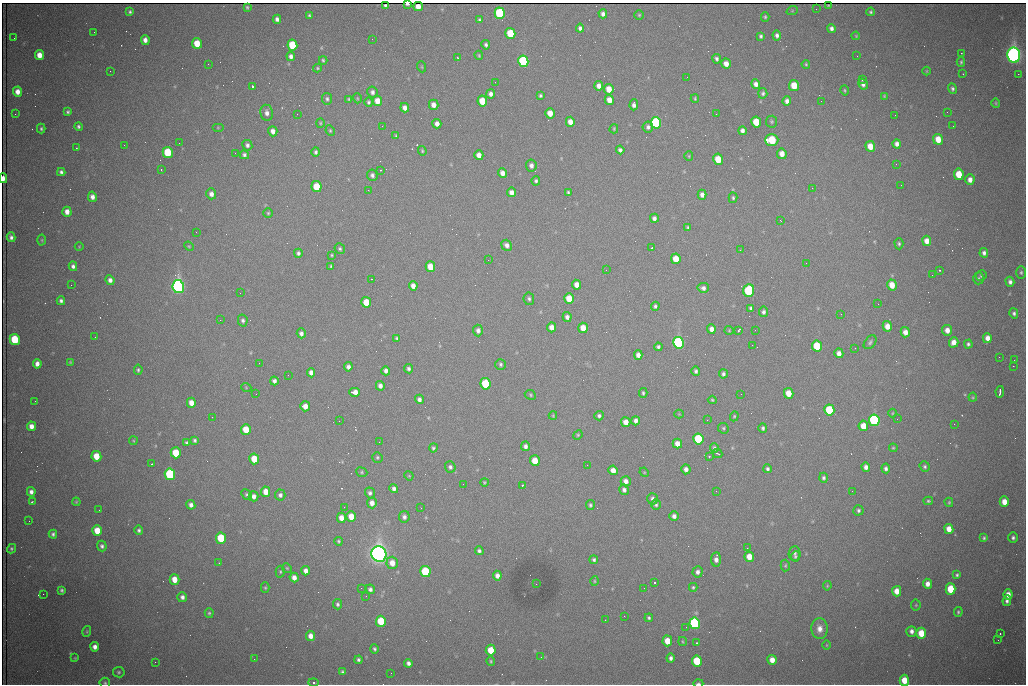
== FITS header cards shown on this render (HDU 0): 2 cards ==
NAXIS1  =                 1024 /fastest changing axis
NAXIS2  =                  682 /next to fastest changing axis

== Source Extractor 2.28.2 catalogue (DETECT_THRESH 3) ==
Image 1024 x 682 px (HDU 0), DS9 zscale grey, 1 PNG px = 1 image px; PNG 1028 x 686 px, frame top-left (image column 1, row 682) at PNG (2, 3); each listed source drawn as its Kron ellipse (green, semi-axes under 4 px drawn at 4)
Background 1910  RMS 26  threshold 78.1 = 3 sigma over >= 5 px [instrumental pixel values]
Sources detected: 429; all 429 listed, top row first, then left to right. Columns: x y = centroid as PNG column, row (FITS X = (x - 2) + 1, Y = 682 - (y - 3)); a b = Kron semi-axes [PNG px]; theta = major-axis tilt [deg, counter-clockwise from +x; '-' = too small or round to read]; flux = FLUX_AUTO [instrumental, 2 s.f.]
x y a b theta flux
407 4 3 3 - 4.4e+03
828 5 3 2 - 1.6e+03
385 6 4 3 - 2.3e+03
247 7 4 3 - 2.3e+03
418 7 5 4 - 1.4e+04
816 9 2 2 - 9.7e+02
792 11 6 3 19 1.6e+03
130 12 4 4 - 3.1e+03
871 12 4 4 - 3.0e+03
500 13 6 5 - 2.0e+05
603 14 4 4 - 6.9e+03
309 15 3 3 - 2.7e+03
639 15 4 4 - 2.2e+03
765 17 4 4 - 2.3e+03
277 19 4 4 - 6.0e+03
480 20 4 3 - 3.5e+03
580 28 4 4 - 4.9e+03
831 28 4 4 - 5.9e+03
94 32 3 2 - 1.4e+03
510 33 5 5 - 6.5e+04
777 35 5 4 - 5.5e+03
761 36 4 3 - 3.5e+03
856 36 4 3 - 1.6e+03
14 38 3 2 - 1.3e+03
372 39 2 2 - 9.8e+02
145 40 5 4 - 9.2e+03
197 43 5 5 - 3.7e+04
292 45 6 5 - 8.5e+04
486 45 5 4 - 3.8e+03
961 53 2 2 - 8.2e+02
39 55 5 4 - 2.0e+04
479 55 4 3 - 2.0e+03
1014 55 7 6 - 1.3e+06
291 56 4 4 - 6.5e+03
857 56 2 2 - 2.3e+03
458 58 3 2 - 2.5e+03
717 59 4 4 - 4.4e+03
323 60 4 3 - 2.5e+03
523 61 6 5 - 2.5e+05
961 62 5 3 - 2.6e+03
208 64 2 2 - 3.2e+03
726 64 5 4 - 1.4e+04
806 64 4 3 - 2.0e+03
422 67 5 3 - 1.5e+03
317 68 4 4 - 2.1e+03
110 71 2 2 - 8.1e+02
927 71 4 3 - 1.4e+03
963 74 2 2 - 1.1e+03
1018 74 2 2 - 1.5e+04
687 77 2 2 - 1.0e+03
862 79 3 2 - 4.1e+03
495 82 2 2 - 8.1e+02
756 84 5 4 - 8.8e+03
863 84 6 4 -59 7.0e+03
252 86 3 3 - 9.1e+04
599 86 5 4 - 1.0e+04
794 86 5 5 - 4.0e+04
609 89 5 4 - 2.3e+04
952 89 5 4 - 3.8e+03
844 90 5 3 - 2.1e+03
17 92 5 4 - 1.4e+04
372 92 5 5 - 5.6e+03
763 93 5 4 - 4.0e+03
491 94 4 4 - 7.3e+03
540 96 3 3 - 2.8e+03
884 96 3 3 - 1.7e+03
357 98 5 3 - 1.6e+03
695 98 4 3 - 2.0e+03
327 99 6 5 - 3.8e+03
349 99 4 4 - 2.2e+03
609 100 5 4 - 1.6e+04
377 101 5 5 - 1.9e+04
482 101 5 5 - 3.9e+04
787 101 5 4 - 8.1e+03
821 101 2 2 - 7.0e+02
369 102 5 4 - 3.1e+03
996 103 5 4 - 2.1e+03
434 105 5 4 - 1.2e+04
634 105 5 4 - 6.8e+03
405 108 5 4 - 9.6e+03
68 112 4 3 - 3.2e+03
947 112 2 2 - 3.1e+03
267 113 8 6 -81 9.1e+03
550 113 5 4 - 2.0e+04
15 114 2 2 - 1.1e+03
297 114 2 2 - 2.3e+03
716 114 2 2 - 9.6e+02
895 115 2 2 - 7.4e+02
570 122 5 4 - 1.4e+04
756 122 5 5 - 4.5e+04
772 122 6 5 - 2.9e+03
320 123 4 4 - 2.0e+03
656 123 6 5 - 2.3e+05
437 124 4 4 - 9.1e+03
382 126 3 2 - 1.6e+03
953 126 2 2 - 8.2e+02
78 127 4 4 - 3.3e+03
648 127 5 5 - 5.4e+03
218 128 6 4 0 2.1e+03
41 129 5 4 - 2.9e+03
614 129 4 3 - 1.9e+03
273 131 5 4 - 9.7e+03
330 131 5 4 - 2.4e+03
742 131 4 4 - 6.4e+03
396 136 4 3 - 2.1e+03
938 139 5 4 - 2.9e+04
772 140 7 5 2 8.6e+04
179 143 2 2 - 3.9e+03
897 144 4 4 - 7.8e+03
124 145 3 2 - 1.8e+03
247 145 5 5 - 5.2e+03
870 146 5 5 - 2.4e+04
76 148 2 2 - 1.1e+03
620 150 4 4 - 5.5e+03
422 151 5 3 - 2.2e+03
168 152 5 5 - 8.7e+04
316 152 5 4 - 3.8e+03
235 153 3 2 - 1.4e+03
782 154 5 4 - 1.5e+04
244 155 4 4 - 3.8e+03
479 155 5 4 - 1.2e+04
689 156 5 4 - 1.9e+03
718 159 6 5 - 4.2e+04
896 164 3 2 - 1.5e+03
531 165 6 5 - 6.7e+03
161 169 3 2 - 1.5e+03
381 170 2 2 - 9.5e+02
61 172 4 4 - 4.3e+03
502 173 5 4 - 1.1e+04
959 174 5 5 - 4.2e+04
372 175 6 5 - 5.0e+03
3 178 5 3 - 1.3e+04
970 180 5 4 - 1.0e+04
536 181 5 4 - 3.5e+03
901 185 2 2 - 1.6e+03
317 187 5 5 - 4.8e+04
812 188 3 2 - 3.2e+03
368 190 2 2 - 8.6e+03
511 192 5 4 - 1.0e+04
568 192 3 3 - 2.4e+03
211 194 5 5 - 8.6e+03
702 195 5 4 - 8.2e+03
92 197 5 4 - 8.9e+03
733 198 5 4 - 2.7e+03
67 212 5 4 - 1.2e+04
268 213 5 5 - 2.5e+03
654 218 4 4 - 5.8e+03
780 220 3 2 - 2.4e+03
688 228 4 3 - 3.3e+03
196 232 2 2 - 8.1e+02
11 237 5 4 - 5.6e+03
42 240 5 3 - 1.7e+03
927 241 5 4 - 1.4e+04
899 244 5 4 - 2.8e+03
507 245 6 5 - 7.8e+03
189 246 5 4 - 2.0e+03
79 247 4 3 - 1.2e+03
651 248 3 2 - 2.0e+03
340 249 5 5 - 3.2e+03
740 250 2 2 - 1.4e+03
298 253 4 4 - 4.2e+03
984 253 5 4 - 5.4e+03
332 255 4 4 - 1.9e+03
676 259 5 5 - 3.1e+04
488 260 2 2 - 2.1e+03
806 263 2 2 - 1.2e+03
73 266 5 4 - 5.3e+03
331 266 4 3 - 2.2e+03
430 267 5 5 - 2.9e+04
606 270 3 2 - 1.4e+03
940 270 3 3 - 2.7e+03
1021 272 6 5 - 3.3e+03
932 275 2 2 - 1.2e+03
981 276 5 5 - 2.8e+03
978 278 6 5 - 3.0e+03
371 279 2 2 - 1.3e+03
110 280 5 4 - 7.7e+03
1010 282 5 4 - 6.0e+03
71 285 2 2 - 7.0e+03
577 285 5 4 - 1.4e+04
892 285 5 4 - 2.4e+04
178 286 7 5 -81 9.4e+05
413 286 5 4 - 1.1e+04
703 288 6 5 - 5.8e+03
749 290 6 5 - 1.6e+05
240 293 2 2 - 7.7e+02
569 298 5 5 - 3.9e+04
529 299 6 5 - 4.0e+03
61 301 4 4 - 4.5e+03
366 302 5 5 - 3.5e+04
878 304 2 2 - 1.1e+03
655 306 4 3 - 3.3e+03
751 308 4 3 - 3.3e+03
764 312 5 4 - 4.7e+03
1014 313 5 4 - 4.1e+03
841 314 3 2 - 2.6e+03
567 317 5 4 - 7.0e+03
220 320 2 2 - 9.5e+02
243 320 6 4 -76 4.3e+03
887 326 5 4 - 1.7e+04
552 327 5 4 - 1.4e+04
583 328 5 4 - 2.5e+04
711 329 5 4 - 9.9e+03
729 330 4 4 - 1.8e+03
755 330 2 2 - 1.4e+03
947 330 5 5 - 1.3e+04
478 331 6 5 - 6.7e+03
738 331 4 2 - 2.5e+03
905 332 5 4 - 1.2e+04
301 333 5 4 - 6.2e+03
95 337 2 2 - 8.8e+02
397 338 4 4 - 2.9e+03
987 338 5 4 - 1.2e+04
15 339 5 5 - 8.7e+04
870 342 8 5 51 4.1e+03
954 342 5 4 - 1.3e+04
679 343 6 5 - 4.5e+05
968 344 4 4 - 3.7e+03
752 345 2 2 - 4.2e+03
817 346 5 5 - 7.6e+04
658 347 4 4 - 4.4e+03
855 348 2 2 - 9.2e+02
839 353 5 4 - 1.1e+04
638 355 5 4 - 9.3e+03
999 357 2 2 - 9.2e+02
1014 360 2 2 - 2.4e+03
70 362 3 3 - 1.8e+03
259 363 2 2 - 1.8e+03
37 364 5 4 - 9.6e+03
500 364 5 5 - 3.4e+03
1013 366 2 2 - 2.2e+04
348 367 4 4 - 6.4e+03
409 369 4 4 - 4.5e+03
138 370 5 3 - 2.9e+03
386 371 4 4 - 6.3e+03
696 371 5 4 - 4.6e+03
311 373 5 4 - 8.0e+03
723 374 4 4 - 4.4e+03
288 375 2 2 - 1.5e+03
274 381 4 4 - 6.0e+03
485 384 5 5 - 1.0e+05
380 386 5 4 - 8.0e+03
246 387 5 3 - 1.5e+03
355 392 5 4 - 1.7e+04
1000 392 6 3 80 8.5e+03
643 393 5 3 - 2.8e+03
789 393 5 4 - 2.6e+04
256 394 3 2 - 1.7e+03
741 394 2 2 - 7.6e+02
530 395 6 4 -26 2.4e+03
973 397 4 4 - 1.9e+03
419 399 4 4 - 6.1e+03
712 400 4 4 - 2.4e+03
35 401 2 2 - 1.7e+03
191 403 5 4 - 1.5e+04
305 406 5 5 - 1.4e+04
829 410 5 5 - 9.4e+04
892 413 4 3 - 1.5e+03
679 414 4 4 - 1.6e+03
553 416 4 3 - 1.5e+03
599 416 4 4 - 4.1e+03
734 416 5 4 - 2.1e+03
212 417 2 2 - 7.6e+02
897 419 2 2 - 1.0e+03
707 420 2 2 - 8.2e+02
874 420 6 5 - 3.5e+05
339 421 3 2 - 1.2e+03
636 421 4 4 - 7.2e+03
626 422 5 4 - 1.6e+04
954 424 2 2 - 9.7e+03
31 426 5 4 - 1.2e+04
863 426 5 5 - 2.7e+04
723 428 5 5 - 2.7e+03
763 428 5 4 - 3.9e+03
246 430 5 5 - 3.6e+04
578 435 5 4 - 2.2e+03
698 439 5 5 - 1.1e+05
195 440 4 4 - 3.7e+03
133 441 4 3 - 1.7e+03
379 442 2 2 - 7.9e+02
186 443 4 4 - 3.1e+03
677 444 5 4 - 1.5e+04
525 446 4 4 - 6.0e+03
433 448 4 4 - 2.9e+03
714 448 5 4 - 3.3e+03
893 448 4 3 - 1.8e+03
176 453 5 5 - 5.4e+04
717 453 5 2 - 2.5e+03
96 456 5 5 - 3.3e+04
709 456 3 3 - 1.6e+03
377 457 5 5 - 2.8e+03
254 459 5 5 - 4.5e+04
535 461 5 5 - 3.3e+04
152 464 3 2 - 2.7e+03
587 465 2 2 - 5.7e+03
925 466 5 5 - 3.3e+03
450 467 5 5 - 4.4e+03
866 467 5 4 - 7.5e+03
886 468 5 4 - 4.9e+03
686 469 5 4 - 8.5e+03
767 469 4 4 - 3.7e+03
613 470 5 4 - 1.5e+04
362 472 6 4 -23 2.6e+03
644 472 5 4 - 1.7e+03
170 474 6 5 - 2.3e+05
409 476 5 4 - 1.7e+03
823 478 5 4 - 3.9e+03
626 481 5 5 - 9.4e+03
484 482 4 4 - 2.1e+03
463 484 2 2 - 1.3e+03
522 485 3 2 - 4.3e+03
394 489 4 4 - 5.7e+03
624 490 5 4 - 6.0e+03
716 491 3 2 - 2.3e+03
852 491 3 2 - 1.7e+03
31 492 5 4 - 7.2e+03
266 492 5 4 - 1.9e+04
370 493 5 5 - 4.7e+03
247 495 6 4 -48 2.8e+03
280 495 5 5 - 5.2e+03
254 496 5 5 - 8.9e+03
653 499 6 5 - 6.7e+03
32 501 3 2 - 1.5e+03
928 501 5 4 - 2.6e+03
76 502 4 3 - 1.9e+03
949 502 5 4 - 2.1e+03
1004 502 5 4 - 2.1e+04
372 503 5 5 - 1.1e+04
191 505 5 4 - 6.9e+03
590 505 5 4 - 3.2e+03
656 505 5 5 - 3.8e+03
344 507 2 2 - 4.2e+03
421 508 2 2 - 8.0e+02
99 510 2 2 - 8.6e+02
858 510 5 5 - 3.8e+03
351 516 5 5 - 2.4e+04
674 516 5 4 - 6.7e+03
404 517 6 5 - 5.6e+03
341 518 5 4 - 1.6e+04
29 521 2 2 - 7.2e+02
949 529 5 4 - 1.9e+04
139 530 4 4 - 3.6e+03
97 531 5 5 - 3.3e+04
53 534 4 4 - 4.0e+03
221 538 5 5 - 9.7e+04
984 538 4 3 - 2.9e+03
1013 538 5 5 - 5.1e+03
338 541 4 4 - 2.5e+03
102 546 5 4 - 4.3e+03
747 548 2 2 - 1.1e+03
11 549 5 4 - 2.7e+03
479 551 4 4 - 4.1e+03
795 553 7 6 - 4.7e+03
379 554 8 7 - 1.7e+06
795 556 5 4 - 2.9e+03
749 557 5 4 - 2.2e+04
716 559 7 5 87 9.2e+03
594 560 4 4 - 3.5e+03
219 563 3 3 - 1.6e+03
392 563 6 5 - 1.9e+04
785 565 6 4 87 2.3e+03
287 568 5 4 - 2.1e+03
306 571 4 4 - 9.8e+03
280 572 6 4 -88 2.6e+03
425 572 5 5 - 1.3e+05
698 572 5 5 - 6.1e+03
957 575 4 3 - 3.0e+03
497 576 5 4 - 8.9e+03
294 578 5 4 - 1.1e+04
174 579 5 5 - 2.2e+04
594 581 5 3 - 1.8e+03
654 583 3 3 - 1.0e+05
536 584 2 2 - 1.0e+03
927 584 5 4 - 1.1e+04
827 586 5 3 - 1.8e+03
693 587 4 4 - 2.3e+03
265 588 5 4 - 2.2e+03
361 588 2 2 - 6.8e+02
644 588 2 2 - 1.0e+03
370 589 5 4 - 5.2e+03
951 589 5 5 - 6.5e+04
61 590 4 3 - 3.0e+03
897 591 5 4 - 1.8e+04
43 594 2 2 - 9.7e+03
1008 594 5 4 - 1.4e+04
366 596 2 2 - 1.1e+03
182 597 5 5 - 6.8e+03
1007 601 5 4 - 4.7e+03
338 604 5 4 - 3.5e+03
916 605 5 5 - 2.2e+03
958 612 5 3 - 2.5e+03
209 613 5 4 - 3.0e+03
624 616 2 2 - 7.5e+02
649 618 4 3 - 2.9e+03
605 620 2 2 - 8.3e+02
381 621 5 5 - 6.8e+04
695 623 6 5 - 3.3e+05
686 627 2 2 - 1.0e+03
820 629 10 8 -85 1.4e+04
87 631 5 3 - 1.7e+03
911 631 5 5 - 7.2e+03
921 633 5 5 - 4.1e+04
1000 633 2 2 - 1.6e+03
310 636 5 4 - 1.2e+04
998 640 3 2 - 1.3e+03
667 641 5 5 - 2.5e+04
682 641 5 2 - 1.5e+03
697 643 3 2 - 1.8e+03
827 645 5 3 - 1.5e+03
95 647 4 4 - 9.0e+03
374 649 4 4 - 3.1e+03
491 650 5 5 - 3.4e+04
541 657 3 2 - 7.6e+02
75 658 4 3 - 1.6e+03
671 658 4 3 - 5.2e+03
254 659 2 2 - 5.7e+03
358 660 4 3 - 3.6e+03
772 660 5 4 - 1.6e+04
491 661 5 3 - 2.2e+03
697 661 5 5 - 8.7e+04
155 662 2 2 - 9.7e+02
408 663 4 4 - 6.0e+03
119 672 6 5 - 2.7e+03
342 672 4 3 - 3.1e+03
391 673 2 2 - 8.2e+02
904 680 5 4 - 3.4e+04
105 683 5 5 - 2.8e+03
314 683 5 3 - 5.1e+03
698 683 5 3 - 3.7e+03
At the frame edge (FLAGS 8, measured only in part): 6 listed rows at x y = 407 4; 3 178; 904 680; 105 683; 314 683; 698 683

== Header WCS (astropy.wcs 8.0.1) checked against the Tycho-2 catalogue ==
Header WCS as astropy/WCSLIB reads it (CRVAL/CRPIX/CD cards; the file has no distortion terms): RA---TAN/DEC--TAN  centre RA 06:56:20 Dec +31:26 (104.08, +31.44 deg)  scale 1.44 arcsec/px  FOV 24.5' x 16.3'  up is -93 deg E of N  parity flipped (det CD > 0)
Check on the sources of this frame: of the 60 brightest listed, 12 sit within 2.2 arcsec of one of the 17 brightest Tycho-2 stars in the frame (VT <= 13.07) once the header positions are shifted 0.50 arcsec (0.31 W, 0.39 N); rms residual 1.40 arcsec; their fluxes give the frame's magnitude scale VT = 24.94 - 2.5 log10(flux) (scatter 0.13 mag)
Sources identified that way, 12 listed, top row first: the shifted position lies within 2.2 arcsec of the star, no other Tycho-2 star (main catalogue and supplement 1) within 4.4 arcsec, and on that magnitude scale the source's flux lands within +1.5 / -3 mag of the star's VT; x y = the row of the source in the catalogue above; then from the Tycho-2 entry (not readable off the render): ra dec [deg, ICRS J2000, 3 dp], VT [Tycho-2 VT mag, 2 dp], TYC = Tycho-2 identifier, HIP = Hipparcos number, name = IAU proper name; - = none
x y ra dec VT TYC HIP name
523 61 103.952 +31.434 11.53 2437-424-1 - -
656 123 103.978 +31.488 11.51 2437-421-1 - -
772 140 103.984 +31.534 11.82 2437-428-1 - -
168 152 104.002 +31.294 13.07 2437-1012-1 - -
178 286 104.065 +31.301 9.89 2437-425-1 - -
749 290 104.055 +31.528 12.03 2437-1294-1 - -
679 343 104.081 +31.501 10.83 2437-37-1 - -
874 420 104.112 +31.580 11.47 2437-71-1 - -
170 474 104.152 +31.301 11.67 2437-646-1 - -
379 554 104.185 +31.385 8.52 2437-370-1 33393 -
425 572 104.192 +31.404 11.68 2437-91-1 - -
695 623 104.211 +31.512 11.03 2437-937-1 - -